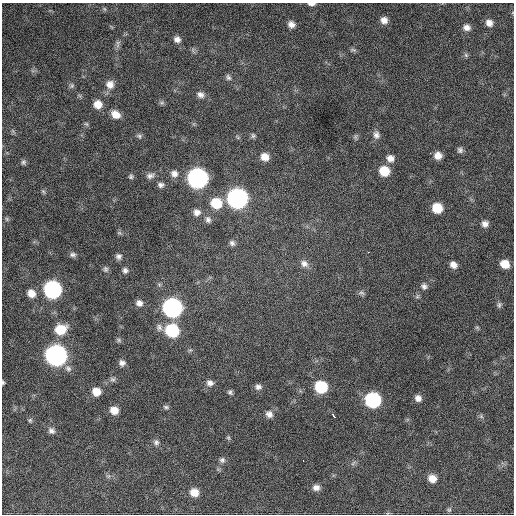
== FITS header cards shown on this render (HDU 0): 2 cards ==
NAXIS1  =                  512 / Axis length
NAXIS2  =                  512 / Axis length

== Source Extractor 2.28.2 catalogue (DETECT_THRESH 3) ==
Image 512 x 512 px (HDU 0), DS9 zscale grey, 1 PNG px = 1 image px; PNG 516 x 516 px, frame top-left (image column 1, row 512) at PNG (2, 3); no overlay
Background 521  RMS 23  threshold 69.6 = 3 sigma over >= 5 px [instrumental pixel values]
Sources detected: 92; all 92 listed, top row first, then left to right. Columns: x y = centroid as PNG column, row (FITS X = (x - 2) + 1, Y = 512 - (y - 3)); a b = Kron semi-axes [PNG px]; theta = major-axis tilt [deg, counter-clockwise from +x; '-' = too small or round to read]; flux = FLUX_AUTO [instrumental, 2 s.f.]
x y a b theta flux
311 4 8 3 0 5200
104 9 6 4 -88 2000
384 20 8 8 - 9800
489 23 8 7 - 8900
291 24 8 7 - 8500
467 27 8 7 - 7900
177 39 8 7 - 7300
118 43 8 6 71 4300
353 50 10 4 -1 2800
466 55 7 5 -47 2900
228 77 8 6 -55 4300
110 84 11 10 - 13000
72 86 7 5 69 3200
200 95 10 8 -27 7700
162 103 6 6 - 3100
98 104 9 8 - 16000
116 114 10 8 -34 15000
376 135 10 8 -81 7200
139 136 7 6 - 3600
253 136 7 6 - 3200
355 137 6 6 - 2800
460 150 7 6 - 4500
430 153 2 2 - 4900
438 156 7 7 - 12000
265 157 9 8 - 15000
390 158 9 8 - 9800
23 162 8 6 71 3400
384 171 9 8 - 35000
174 174 10 9 - 9000
150 176 11 7 10 6600
131 177 6 6 - 3100
198 178 10 10 - 740000
161 185 8 7 - 5300
43 191 7 4 -58 2400
237 198 10 10 - 770000
216 203 11 10 - 41000
437 208 8 8 - 36000
197 212 9 9 - 8600
7 219 6 5 - 2300
208 219 9 7 -71 5900
485 224 7 7 - 7700
119 233 7 4 17 2500
232 243 7 7 - 4800
368 252 3 2 - 2500
73 255 8 6 3 4200
118 256 7 7 - 5200
304 264 11 9 -38 8500
505 264 8 7 - 21000
453 265 7 6 - 8900
106 269 8 6 -89 3800
125 270 7 7 - 4900
424 286 8 7 - 5200
52 289 10 9 - 400000
31 293 8 7 - 14000
361 293 9 5 -15 3600
417 297 7 4 19 2300
139 303 8 7 - 7500
499 305 8 5 71 3400
172 308 10 9 - 610000
159 327 10 8 87 6800
477 327 6 4 -1 2100
60 329 10 9 - 38000
172 330 10 9 - 110000
119 340 7 6 - 2800
56 355 10 9 - 920000
122 363 7 6 - 6300
68 368 10 7 -48 6100
113 379 8 7 - 3800
3 382 5 3 - 2100
210 383 9 8 - 7300
258 387 8 7 - 5900
321 387 9 8 - 81000
96 392 8 8 - 19000
230 392 7 5 -47 3300
418 398 7 7 - 7700
373 400 9 9 - 230000
166 407 8 5 -15 3000
114 410 8 7 - 16000
269 414 9 8 - 7800
333 415 5 3 - 10000
481 416 6 5 - 2800
30 420 6 5 - 2500
51 431 9 7 -26 6000
228 438 6 5 - 2400
156 442 8 7 - 5000
222 460 8 7 - 4800
303 460 2 2 - 3700
353 463 8 4 38 3000
432 478 8 7 - 15000
316 488 8 7 - 8300
194 492 9 8 - 17000
449 510 6 5 - 2500
At the frame edge (FLAGS 8, measured only in part): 2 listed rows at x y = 311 4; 3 382